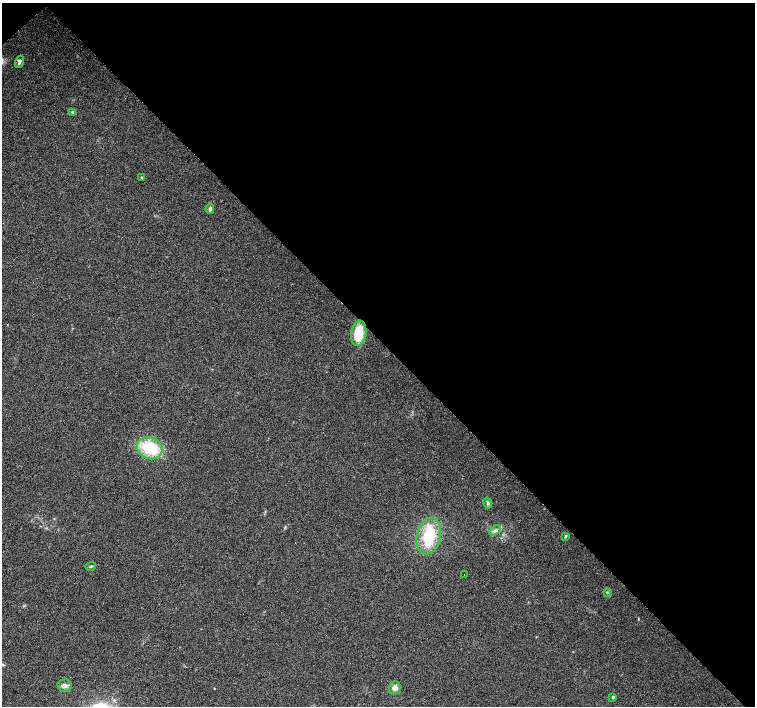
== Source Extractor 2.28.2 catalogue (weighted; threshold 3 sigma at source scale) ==
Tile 3 of 4 x 4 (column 3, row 1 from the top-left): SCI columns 3016-4520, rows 4445-5852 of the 6026 x 6005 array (HDU 1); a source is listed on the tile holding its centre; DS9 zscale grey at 2 x 2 block average (1 PNG px = mean of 2 x 2 image px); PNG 757 x 708 px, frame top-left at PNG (2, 3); each listed source drawn as its Kron ellipse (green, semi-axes under 4 px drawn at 4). Shown black and unused: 48% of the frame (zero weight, under 2 of 3 exposures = <1% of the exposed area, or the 3 px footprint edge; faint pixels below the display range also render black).
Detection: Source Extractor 2.28.2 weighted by HDU 2 'WHT'; one run over the whole footprint, this tile lists its part. Background 0.0339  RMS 0.0072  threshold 0.0323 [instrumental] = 3 sigma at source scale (4.5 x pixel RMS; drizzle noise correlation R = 1.50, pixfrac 1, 0.0396/0.0396 arcsec/px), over >= 5 px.
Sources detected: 16; all 16 listed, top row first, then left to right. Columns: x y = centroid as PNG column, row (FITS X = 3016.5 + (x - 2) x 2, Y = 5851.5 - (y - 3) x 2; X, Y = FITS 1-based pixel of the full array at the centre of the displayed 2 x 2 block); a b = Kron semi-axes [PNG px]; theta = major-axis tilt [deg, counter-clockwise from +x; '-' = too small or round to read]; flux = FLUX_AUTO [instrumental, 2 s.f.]
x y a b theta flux
19 62 6 3 71 4.4
72 112 4 3 - 2.5
142 177 3 2 - 1.2
210 209 5 3 - 4.7
359 333 12 7 80 43
150 448 13 11 -22 66
488 503 5 4 - 3.3
495 531 6 4 36 4.9
429 536 18 12 78 69
566 536 4 3 - 2.3
91 566 5 3 - 1.9
464 574 2 2 - 1.9
607 592 3 2 - 1.3
65 686 7 6 - 5.9
395 688 6 6 - 8.7
613 697 4 3 - 2.5